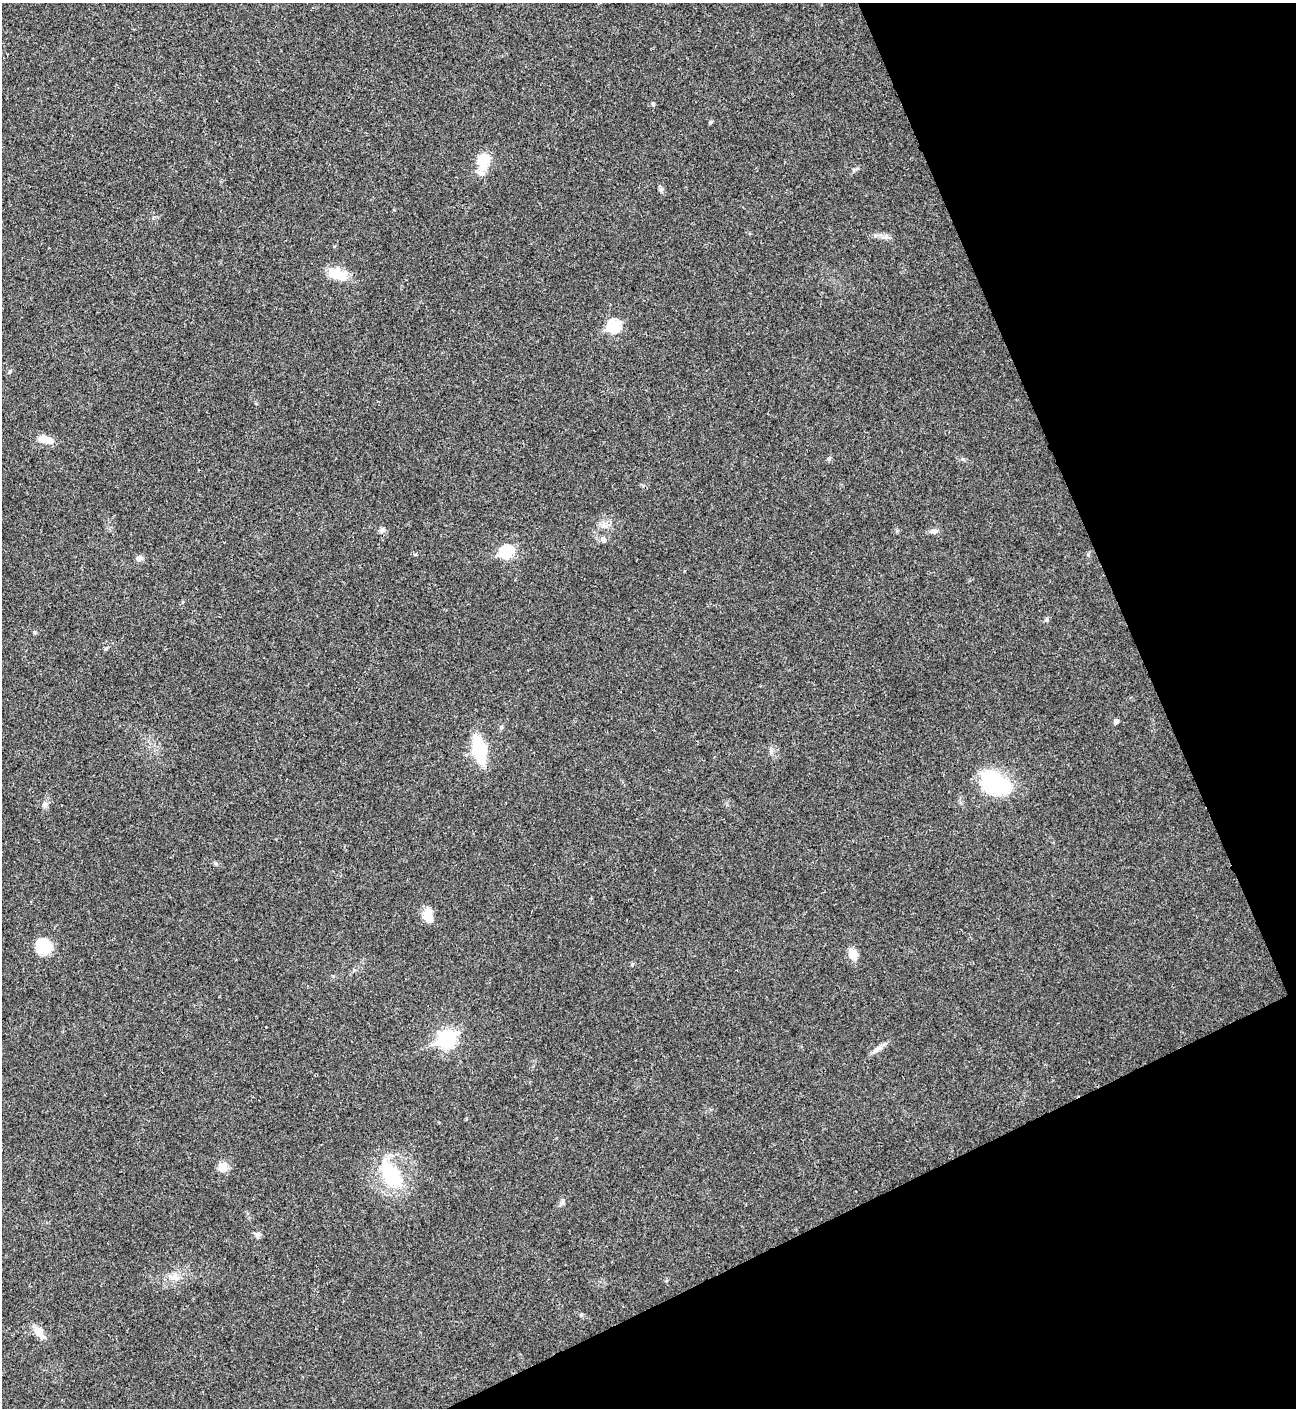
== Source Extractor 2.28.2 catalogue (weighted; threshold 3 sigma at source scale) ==
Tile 12 of 4 x 4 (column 4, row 3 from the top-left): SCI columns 4171-5464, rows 1409-2814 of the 5620 x 5631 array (HDU 1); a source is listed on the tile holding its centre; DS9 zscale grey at full resolution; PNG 1298 x 1410 px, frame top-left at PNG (2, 3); no overlay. Shown black and unused: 22% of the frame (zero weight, under 3 of 4 exposures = <1% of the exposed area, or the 3 px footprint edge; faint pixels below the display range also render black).
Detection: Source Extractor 2.28.2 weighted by HDU 2 'WHT'; one run over the whole footprint, this tile lists its part. Background 0.0207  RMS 0.004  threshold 0.018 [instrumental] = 3 sigma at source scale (4.5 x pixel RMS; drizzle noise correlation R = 1.50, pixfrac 1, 0.05/0.05 arcsec/px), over >= 5 px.
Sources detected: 29; all 29 listed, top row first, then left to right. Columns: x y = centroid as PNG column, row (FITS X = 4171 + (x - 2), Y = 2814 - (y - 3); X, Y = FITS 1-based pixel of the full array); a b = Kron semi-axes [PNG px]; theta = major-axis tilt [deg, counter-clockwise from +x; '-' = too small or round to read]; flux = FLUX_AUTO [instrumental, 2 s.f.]
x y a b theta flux
653 104 6 4 -88 0.49
710 122 6 4 46 0.54
483 161 17 10 81 13
661 189 6 4 19 0.64
886 237 7 6 - 1.3
338 274 26 11 -18 8.5
614 326 7 6 - 36
9 372 5 3 - 0.46
45 439 17 8 -12 4.8
934 531 10 6 -1 1.5
603 540 8 6 -76 1.2
506 551 7 6 - 39
139 558 9 6 6 1.3
1047 619 7 5 38 0.71
1116 722 7 5 37 1
479 749 18 9 -77 35
995 783 32 23 -32 32
45 804 7 7 - 1.3
428 915 20 10 -88 4.6
43 946 18 16 -55 11
853 954 13 9 -73 4.3
447 1038 9 7 26 100
879 1048 11 6 22 1.8
223 1167 10 10 - 4.3
391 1174 35 19 -54 24
562 1203 9 5 39 1.1
258 1235 9 6 66 1.1
174 1277 11 8 5 2.7
39 1332 19 9 -52 3.8
Unlisted compact peaks at least as high as the median listed source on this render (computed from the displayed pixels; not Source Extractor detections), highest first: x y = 34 632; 829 459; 581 1315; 963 459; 1088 555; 216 864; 415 554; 854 170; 105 649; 632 964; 666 1281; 354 970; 771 751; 334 246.